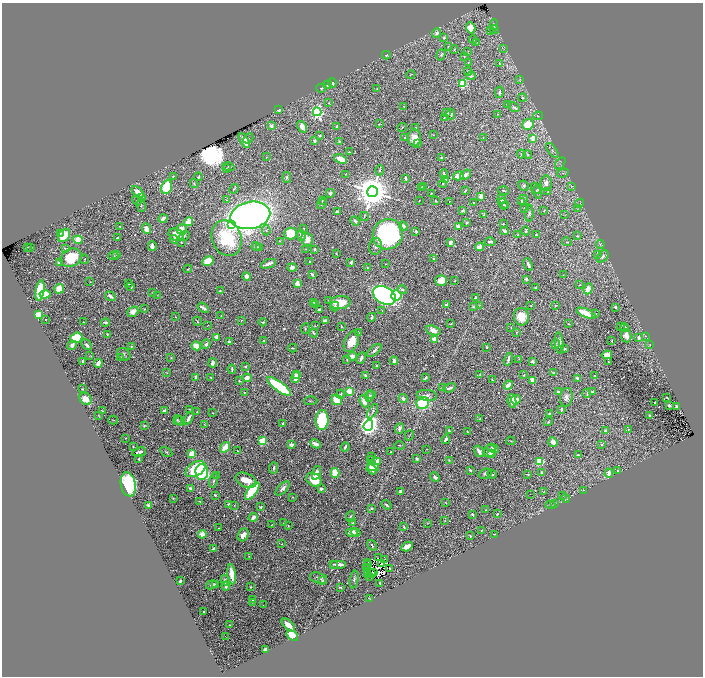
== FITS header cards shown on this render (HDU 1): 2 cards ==
NAXIS1  =                 1402
NAXIS2  =                 1348

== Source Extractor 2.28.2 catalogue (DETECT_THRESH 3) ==
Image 1402 x 1348 px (HDU 1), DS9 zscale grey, zoomed out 1/2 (1 PNG px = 2 x 2 image px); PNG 705 x 678 px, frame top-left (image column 2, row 1347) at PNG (2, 3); each listed source drawn as its Kron ellipse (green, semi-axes under 4 px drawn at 4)
Background 0.583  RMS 0.015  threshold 0.0458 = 3 sigma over >= 5 px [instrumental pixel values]
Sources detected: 663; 55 cannot appear on this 1/2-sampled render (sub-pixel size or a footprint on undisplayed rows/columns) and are neither listed nor drawn; of the other 608, the 500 brightest by FLUX_AUTO listed and drawn (108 fainter detections omitted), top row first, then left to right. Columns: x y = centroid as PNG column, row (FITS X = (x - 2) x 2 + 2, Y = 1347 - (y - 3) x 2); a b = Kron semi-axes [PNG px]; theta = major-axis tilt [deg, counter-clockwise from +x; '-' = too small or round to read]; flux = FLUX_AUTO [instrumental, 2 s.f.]
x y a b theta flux
494 25 5 3 - 6.2
471 28 5 4 - 52
494 30 4 4 - 4.6
490 31 2 2 - 1.5
437 33 5 3 - 13
444 38 3 3 - 4.3
473 39 4 3 - 3.3
477 42 4 2 - 2.1
448 47 3 3 - 2.7
454 49 4 2 - 2.3
503 49 4 1 - 1.3
468 51 3 2 - 1.5
386 55 4 3 - 4.4
441 55 6 4 73 5
464 57 3 2 - 1.7
468 63 3 2 - 2
499 63 4 3 - 3.3
468 71 4 3 - 6.1
411 75 4 2 - 2.6
471 76 4 3 - 5.4
520 79 3 2 - 1.8
332 83 5 3 - 9.5
463 84 3 3 - 120
328 85 4 3 - 4.8
321 88 5 4 - 4.7
377 88 3 2 - 1.8
499 92 5 3 - 6.3
522 98 4 3 - 3.6
328 103 3 2 - 1.6
508 104 3 2 - 1.7
404 106 3 2 - 1.7
514 107 6 3 -32 5.4
279 110 3 2 - 6.6
317 112 4 4 - 710
447 113 3 2 - 13
451 114 5 3 - 4.3
497 114 4 3 - 2.6
538 116 5 2 - 2
444 118 3 2 - 3.1
379 124 2 1 - 1.5
528 124 6 5 - 66
271 126 2 2 - 28
337 126 2 2 - 22
302 127 6 4 -57 19
402 127 5 2 - 2.2
416 128 2 2 - 1.9
433 135 3 2 - 1.4
320 136 3 2 - 4.7
405 137 2 2 - 2.1
248 138 6 3 42 3.4
414 138 8 6 88 30
483 138 3 2 - 1.4
532 138 3 2 - 29
244 141 8 3 -59 31
315 141 4 3 - 7.2
339 141 3 3 - 3.7
417 144 2 2 - 16
552 150 8 4 -55 8
349 152 4 2 - 1.5
521 154 4 3 - 2.3
528 155 5 3 - 3.8
266 157 3 2 - 1.4
441 158 3 2 - 3.6
341 159 6 4 -23 56
560 163 7 2 55 2.1
229 167 6 3 -16 3.5
226 168 3 2 - 1.5
380 170 5 3 - 3.7
563 173 6 2 22 3.1
346 174 3 2 - 1.5
444 174 4 3 - 7.5
466 175 6 3 39 9.7
173 176 3 2 - 1.6
458 176 5 4 - 25
198 177 4 2 - 2.8
287 177 5 4 - 4.7
406 178 3 2 - 7.1
446 180 4 4 - 29
546 183 7 5 89 15
194 184 4 3 - 3.3
442 184 4 4 - 3.6
424 186 3 2 - 3.4
523 186 5 4 - 4.3
572 186 4 2 - 1.4
167 187 7 5 68 110
422 187 4 3 - 5.4
234 189 5 2 - 2.2
538 189 4 3 - 2.2
465 191 3 2 - 4.5
504 191 5 2 - 2.5
536 191 8 2 -69 3.5
548 191 4 3 - 2.5
138 192 7 3 -41 28
372 192 5 5 - 9600
330 193 4 4 - 7.4
431 193 3 2 - 1.3
481 196 4 3 - 16
141 198 3 2 - 1.6
502 199 5 4 - 6.8
137 200 5 3 - 3
226 200 3 2 - 2
419 200 2 2 - 1.9
523 200 5 4 - 7
322 201 3 2 - 2.2
436 201 2 2 - 2.2
450 201 2 1 - 1.5
521 201 3 2 - 4.1
474 203 3 2 - 3.3
579 203 5 1 - 1.6
322 204 5 3 - 5.9
503 204 5 3 - 4.1
141 205 7 3 -88 2.9
506 205 3 2 - 1.6
524 208 2 2 - 3.1
578 209 4 3 - 2.7
337 211 3 3 - 9.1
463 211 3 2 - 7.9
544 211 3 2 - 1.6
529 213 8 4 89 6.4
484 214 3 2 - 3.3
250 215 20 13 12 2300
565 215 3 3 - 1.8
364 216 4 2 - 2.2
163 218 4 3 - 14
355 221 5 3 - 11
189 222 4 4 - 32
466 223 3 2 - 2.6
503 224 3 2 - 1.7
232 225 4 4 - 500
120 226 2 2 - 2.5
403 226 5 3 - 7.3
458 226 4 3 - 18
304 228 2 2 - 1.9
146 229 5 4 - 25
181 229 5 5 - 31
266 230 5 4 - 4.7
416 231 3 2 - 5.4
504 231 4 3 - 8.8
526 231 4 2 - 3.6
60 233 4 3 - 4.4
291 234 6 6 - 110
388 234 16 14 44 550
64 235 7 5 55 78
176 235 8 5 -24 46
301 235 6 4 -81 15
518 235 4 3 - 3.4
536 235 3 2 - 2.6
184 236 6 4 36 4.9
577 236 3 3 - 3.2
117 238 2 2 - 4
227 238 18 14 -69 190
174 239 4 4 - 11
307 239 7 5 -75 24
78 240 4 3 - 58
280 241 2 1 - 2.5
181 242 3 2 - 2
450 242 4 3 - 17
490 242 5 3 - 7.9
567 242 5 3 - 3.7
600 244 4 2 - 2.8
152 246 5 3 - 12
27 247 2 2 - 1.7
31 247 2 2 - 2.3
256 247 4 3 - 3
259 247 3 2 - 2.6
376 247 8 6 78 9.2
480 247 4 3 - 35
65 248 4 2 - 4
306 249 2 2 - 1.5
314 249 3 3 - 8.2
117 254 3 2 - 2.4
336 254 2 1 - 1.4
598 255 3 2 - 1.4
113 256 5 3 - 4.8
603 256 7 5 50 12
71 258 11 8 30 110
434 258 2 2 - 2.9
84 259 5 2 - 2.1
208 261 6 4 31 76
310 261 3 2 - 3.2
59 262 4 3 - 7.3
351 262 4 3 - 8.3
268 264 8 2 22 14
386 264 2 1 - 1.4
528 265 7 3 -67 13
292 267 4 3 - 13
367 268 3 3 - 2.3
188 269 4 2 - 1.8
312 274 3 2 - 5.1
563 275 3 2 - 1.5
247 276 4 3 - 23
526 279 2 2 - 8.3
441 280 6 5 - 38
455 281 2 2 - 2
90 282 2 1 - 1.4
297 283 4 3 - 29
129 284 2 2 - 2.2
579 285 4 2 - 1.9
131 287 3 2 - 3
535 288 3 1 - 2.7
59 289 5 4 - 57
588 289 5 4 - 25
402 290 5 3 - 6
40 291 10 4 81 120
220 291 4 2 - 3
153 292 3 2 - 2.1
45 294 5 4 - 54
157 295 3 2 - 1.7
384 295 12 8 -30 1300
396 295 5 5 - 110
110 296 5 3 - 8.3
475 298 3 3 - 5.9
329 300 3 3 - 2.2
313 302 4 3 - 2.8
340 303 10 6 7 94
316 304 2 2 - 1.3
446 305 3 2 - 12
479 305 4 2 - 1.7
531 305 2 1 - 1.7
556 305 3 3 - 2.5
335 306 5 3 - 7.2
473 306 3 2 - 6.1
615 307 3 2 - 5.6
203 308 6 2 -35 13
144 309 2 2 - 2.8
319 310 3 2 - 6.9
382 311 2 1 - 1.3
133 312 6 5 - 19
586 313 10 3 -23 99
596 314 3 2 - 2.5
38 315 4 3 - 73
221 315 2 2 - 2
175 317 3 2 - 1.6
372 317 4 2 - 5.6
521 317 9 7 -80 56
46 319 2 1 - 1.4
242 320 3 2 - 1.8
325 320 4 3 - 9.4
197 321 4 3 - 3.2
83 322 3 2 - 2.3
105 322 4 3 - 7.4
263 322 4 3 - 4.3
451 324 3 2 - 2
568 324 3 2 - 2.1
208 325 3 2 - 1.3
315 326 4 2 - 1.7
341 326 4 3 - 3.3
620 326 3 2 - 3.5
625 327 4 3 - 4
511 328 3 3 - 2.1
305 329 5 3 - 3
433 330 7 4 -18 19
516 332 3 3 - 2
314 333 4 2 - 4.6
359 333 3 3 - 2.4
107 334 2 2 - 2.6
626 336 7 5 -80 22
645 336 3 2 - 1.4
216 337 4 3 - 8.5
76 338 6 5 - 92
638 338 3 3 - 15
434 339 2 2 - 87
264 341 4 4 - 3.5
612 341 3 2 - 2.2
229 342 4 3 - 7.9
351 342 11 7 65 46
559 343 11 3 -85 21
206 344 5 3 - 5.6
556 344 5 4 - 3.9
72 345 5 4 - 14
87 345 6 3 -47 8.7
650 345 3 2 - 1.3
131 346 4 3 - 3.6
196 346 5 4 - 42
487 347 2 2 - 3.2
293 348 4 2 - 2.2
565 349 3 3 - 4.6
374 351 8 3 40 9.9
124 354 7 5 -38 8.2
607 355 5 4 - 22
90 356 4 2 - 1.5
352 356 4 3 - 23
121 358 3 2 - 2.2
171 358 3 2 - 2.3
361 358 6 3 64 10
347 359 3 3 - 2.4
508 359 6 2 74 8.7
519 359 2 2 - 1.5
83 361 2 2 - 5.2
394 361 4 3 - 9.2
532 361 3 2 - 12
608 362 2 2 - 1.9
98 363 4 3 - 29
212 363 4 3 - 19
377 365 3 2 - 4.3
245 367 2 2 - 2.2
232 369 4 2 - 5.3
554 372 4 3 - 3
167 373 3 2 - 1.8
296 374 2 2 - 9.2
480 374 4 3 - 3.8
524 375 3 2 - 2.7
595 375 3 2 - 2.3
365 376 3 2 - 8.6
196 377 3 2 - 7.6
211 377 2 2 - 3.8
295 377 5 4 - 36
426 377 3 2 - 5.3
247 378 4 4 - 23
577 378 4 2 - 5.2
492 380 3 2 - 1.6
533 380 4 3 - 29
239 381 3 2 - 3.4
508 385 5 3 - 30
279 386 14 4 -36 330
442 388 2 2 - 1.3
449 388 6 3 22 10
82 389 2 2 - 2.3
350 391 3 3 - 50
244 392 3 2 - 2.6
558 392 3 2 - 8.3
592 392 3 2 - 4.7
587 393 4 3 - 3.1
341 394 4 4 - 5.1
372 395 3 2 - 1.4
427 395 10 5 -6 12
369 396 6 3 82 5.1
566 397 9 6 81 14
667 398 2 2 - 2
86 399 7 5 -42 32
403 399 4 3 - 8.8
337 400 5 5 - 70
516 400 5 4 - 41
311 401 6 2 2 2.5
364 401 6 4 -68 29
512 401 7 3 -81 29
423 403 6 6 - 170
655 403 2 2 - 5.7
669 405 3 2 - 9.4
676 406 3 2 - 3
190 409 4 2 - 2.8
561 409 4 3 - 4.9
164 410 3 3 - 7.4
102 411 2 2 - 2.2
373 411 8 3 57 4.7
197 412 4 2 - 4.1
212 413 2 1 - 1.4
549 413 3 2 - 2.4
99 415 4 2 - 2
650 416 3 2 - 5.7
188 418 7 2 59 18
480 418 2 2 - 2.7
113 420 5 2 - 1.9
177 420 5 3 - 3.4
322 420 10 6 88 200
180 421 5 4 - 4.3
548 422 4 3 - 3.9
283 423 2 2 - 2.2
205 424 2 2 - 1.8
368 425 5 4 - 2200
144 426 4 3 - 4.1
400 428 5 3 - 9.4
628 429 4 3 - 3.2
449 431 4 2 - 5.2
605 431 2 2 - 27
467 432 2 2 - 2
409 435 5 2 - 2.2
126 438 2 2 - 3
446 440 4 2 - 15
263 441 3 3 - 200
511 441 5 3 - 2.4
553 442 5 4 - 18
316 444 6 3 -27 15
601 444 3 3 - 2.5
291 445 3 2 - 14
400 445 5 2 - 2.2
133 447 3 3 - 2.6
225 447 6 3 54 68
345 447 5 2 - 6.1
493 448 6 3 -27 12
427 449 2 1 - 1.5
238 451 2 1 - 1.5
479 451 6 3 -57 16
490 451 6 5 - 18
139 452 7 3 16 9.8
166 452 6 2 -29 3.4
390 452 2 2 - 2.2
492 453 3 3 - 5.4
192 454 4 4 - 58
578 454 2 2 - 5.1
372 457 2 2 - 2.3
139 459 3 2 - 3.5
371 459 4 2 - 3.1
417 459 3 2 - 8.2
378 461 4 3 - 15
449 461 4 3 - 2.7
540 461 4 4 - 79
373 467 6 4 -14 28
274 468 5 2 - 4.5
195 469 11 7 30 100
372 469 6 2 -48 14
470 470 3 2 - 6.6
618 471 3 3 - 3
202 472 8 6 -87 410
542 472 2 2 - 5.2
316 473 7 3 72 15
335 473 5 4 - 120
609 473 5 3 - 30
485 474 6 5 - 7.7
492 474 5 2 - 4.1
528 474 4 2 - 3.6
217 475 3 2 - 1.9
435 477 5 3 - 11
213 480 8 3 81 5.3
246 480 11 6 -23 51
314 480 8 6 -35 91
128 484 12 7 -79 300
190 489 4 3 - 9
283 489 9 4 45 11
321 489 2 2 - 12
583 490 3 2 - 1.9
252 491 10 4 53 210
401 492 4 3 - 14
544 492 3 2 - 3.3
530 494 2 1 - 9.9
215 495 3 2 - 5.1
563 496 2 2 - 1.4
293 497 3 2 - 2.6
173 498 2 2 - 2.5
565 498 4 2 - 1.5
199 501 4 2 - 2.4
445 502 2 2 - 2.8
229 504 4 2 - 6.9
555 504 4 3 - 2.7
148 505 3 2 - 5.4
234 505 3 2 - 1.9
386 505 5 2 - 6.1
550 505 5 4 - 3.9
261 507 3 2 - 3.5
372 508 2 2 - 12
486 510 2 2 - 1.7
472 514 3 2 - 5.9
497 514 2 2 - 3.9
350 516 5 3 - 4.8
253 517 4 2 - 19
445 520 4 2 - 1.9
284 523 3 2 - 1.4
353 523 4 3 - 3.3
427 523 3 2 - 1.5
272 525 2 1 - 1.3
288 526 2 2 - 1.5
404 527 4 3 - 4.3
218 528 2 1 - 1.4
481 531 3 2 - 2.8
352 532 6 4 0 35
356 533 5 3 - 6.9
202 534 4 4 - 21
494 534 2 1 - 1.6
243 535 7 5 57 22
470 536 3 2 - 3.2
282 544 2 1 - 2
372 545 5 3 - 5.1
407 546 6 4 28 31
214 548 4 3 - 7.3
249 556 3 2 - 1.5
378 558 2 1 - 2.2
384 559 2 2 - 4.3
368 563 3 1 - 5.5
382 563 3 1 - 1.8
334 564 3 2 - 2.9
339 564 8 2 0 17
367 565 3 2 - 1.4
366 568 2 1 - 14
390 568 3 2 - 1.4
373 572 2 1 - 1.8
371 573 3 1 - 1.7
232 574 10 3 -84 50
368 575 2 1 - 1.9
370 576 2 1 - 4.4
319 578 9 5 -15 8.5
226 580 6 4 -62 10
322 580 3 3 - 1.9
354 580 9 4 81 7.8
180 581 3 2 - 7.1
380 583 2 2 - 5.1
212 585 6 3 24 7.7
216 585 3 3 - 3.2
226 586 4 3 - 15
250 587 2 2 - 3.1
341 588 3 2 - 2.9
369 598 3 2 - 3
252 600 2 1 - 1.5
252 602 2 2 - 1.5
263 605 2 1 - 1.9
204 612 2 2 - 5.4
230 625 2 2 - 1.8
288 625 8 4 -43 33
292 636 6 4 -39 80
225 637 2 1 - 18
265 649 3 2 - 18
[108 fainter detections neither listed nor drawn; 55 sub-pixel or undisplayed-footprint detections neither listed nor drawn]